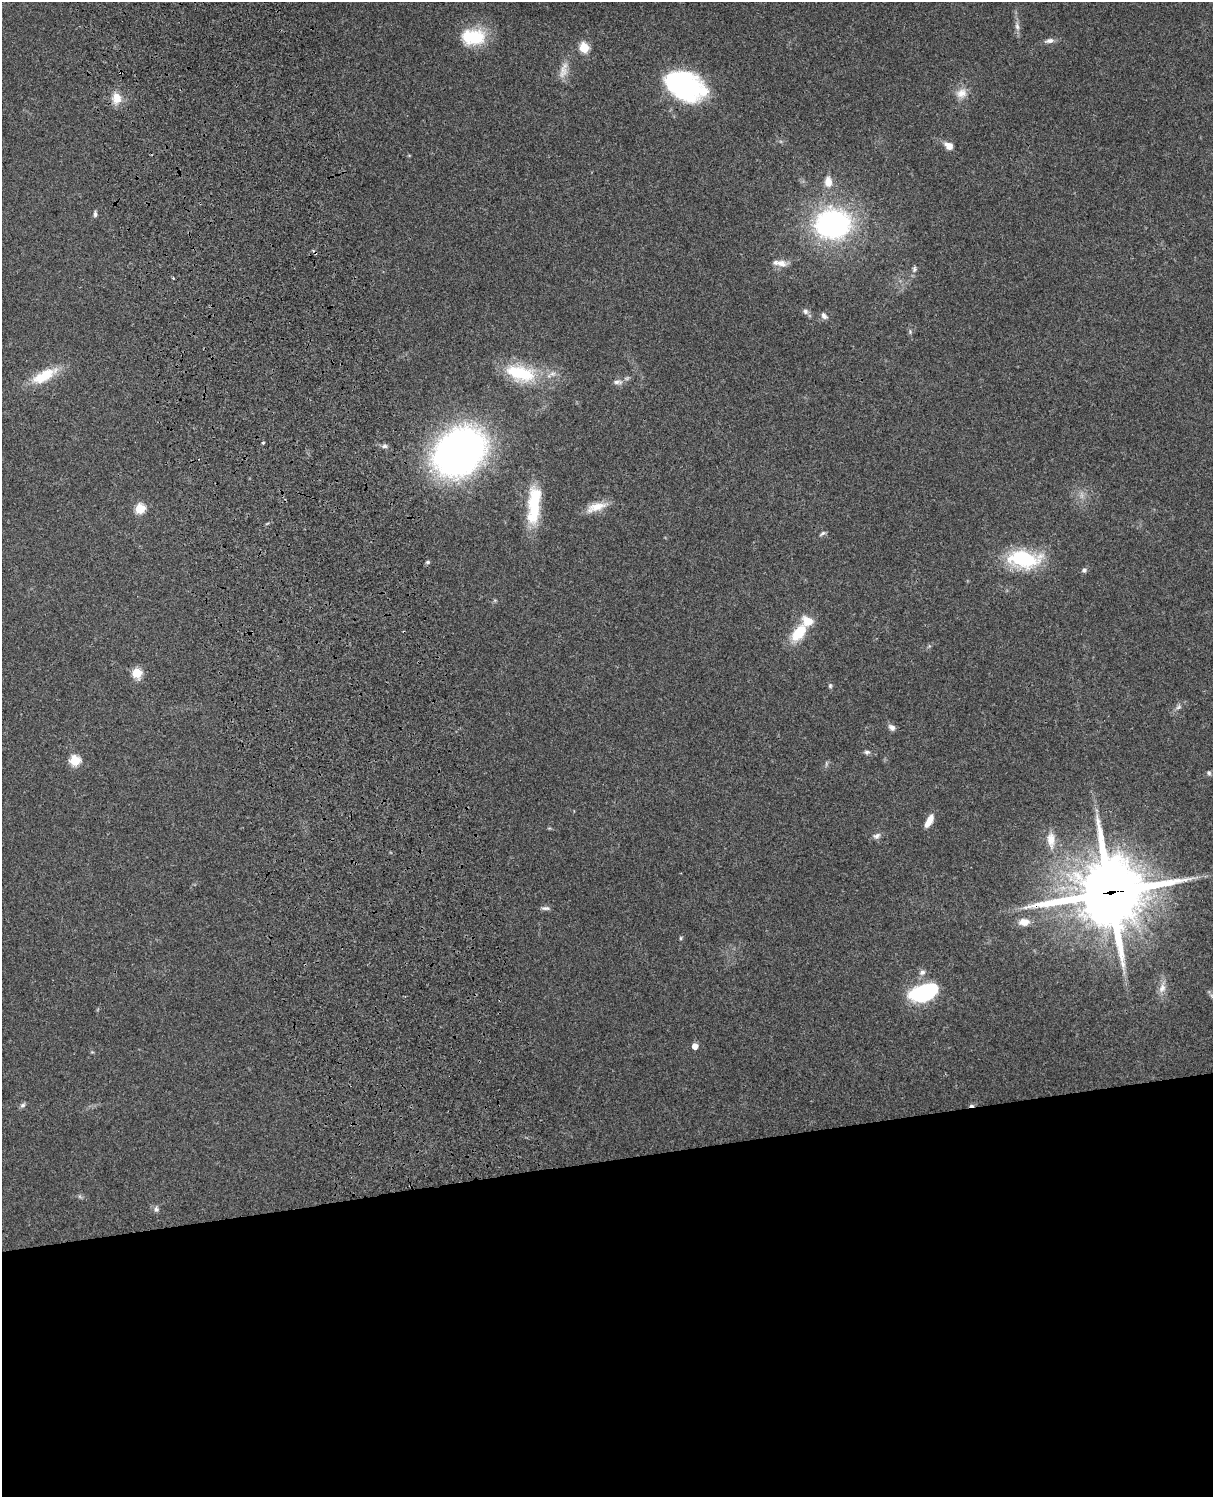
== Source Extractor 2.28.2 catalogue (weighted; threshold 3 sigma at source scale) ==
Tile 11 of 4 x 3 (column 3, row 3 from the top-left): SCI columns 2544-3754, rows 165-1659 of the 5087 x 4927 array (HDU 1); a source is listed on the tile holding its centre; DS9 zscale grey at full resolution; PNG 1215 x 1499 px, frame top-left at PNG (2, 2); no overlay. Shown black and unused: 23% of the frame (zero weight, under 3 of 4 exposures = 6% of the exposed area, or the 3 px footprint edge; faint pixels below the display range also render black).
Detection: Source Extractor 2.28.2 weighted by HDU 2 'WHT'; one run over the whole footprint, this tile lists its part. Background 0.233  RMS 0.0086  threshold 0.0387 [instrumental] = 3 sigma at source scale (4.5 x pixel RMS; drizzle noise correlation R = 1.50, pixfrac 1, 0.05/0.05 arcsec/px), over >= 5 px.
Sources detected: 59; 4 inside a brighter object's white glare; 1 cosmic-ray / hot-pixel residue — not listed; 3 inside a brighter listed object's ellipse — not listed separately; the other 51 listed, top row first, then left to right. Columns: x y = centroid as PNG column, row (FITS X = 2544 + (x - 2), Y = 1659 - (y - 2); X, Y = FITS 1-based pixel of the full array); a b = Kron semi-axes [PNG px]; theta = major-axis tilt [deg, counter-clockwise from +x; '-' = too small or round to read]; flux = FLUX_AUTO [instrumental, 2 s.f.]
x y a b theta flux
1017 26 11 6 -75 3.5
469 37 16 9 -1 70
1050 41 14 6 9 3.9
584 48 5 5 - 42
563 70 21 10 77 8.9
687 85 37 28 -48 110
961 93 15 13 24 9.2
117 98 14 12 -88 11
949 146 9 7 -32 6.8
828 182 13 9 -88 9.3
95 214 8 4 90 1.9
833 224 36 30 4 170
781 263 16 9 -12 6.6
914 269 8 5 81 2.2
805 311 8 7 - 2.7
824 316 9 6 -63 3.2
910 332 6 5 - 1.5
520 373 41 20 -15 47
44 376 35 13 29 25
617 382 13 6 0 3.8
263 443 3 3 - 1.2
384 446 8 6 0 2.3
459 452 35 27 41 540
534 505 49 14 85 41
596 507 27 10 18 13
140 509 5 5 - 49
822 533 9 5 34 1.9
1024 559 39 20 -5 59
428 562 5 4 - 1.6
1084 570 6 5 - 2.3
799 633 24 13 52 25
137 673 5 5 - 45
830 686 7 5 -71 1.4
1178 707 9 4 54 2.4
892 727 10 7 -37 3.4
867 752 7 5 -4 2.1
75 761 5 5 - 56
1209 773 7 6 - 1.7
929 821 15 6 61 9
877 836 10 7 29 3.3
1051 840 20 9 -87 11
1110 892 29 26 6 4100
545 908 12 5 0 2.5
1024 922 14 9 1 8
681 938 6 4 89 1
922 972 9 7 17 3.2
1162 988 13 9 69 6.3
923 995 32 13 34 55
695 1046 5 5 - 7.8
23 1105 8 5 27 2
156 1209 7 6 - 2.5
Overlapping masked pixels (flux is a lower limit): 1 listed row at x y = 1110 892